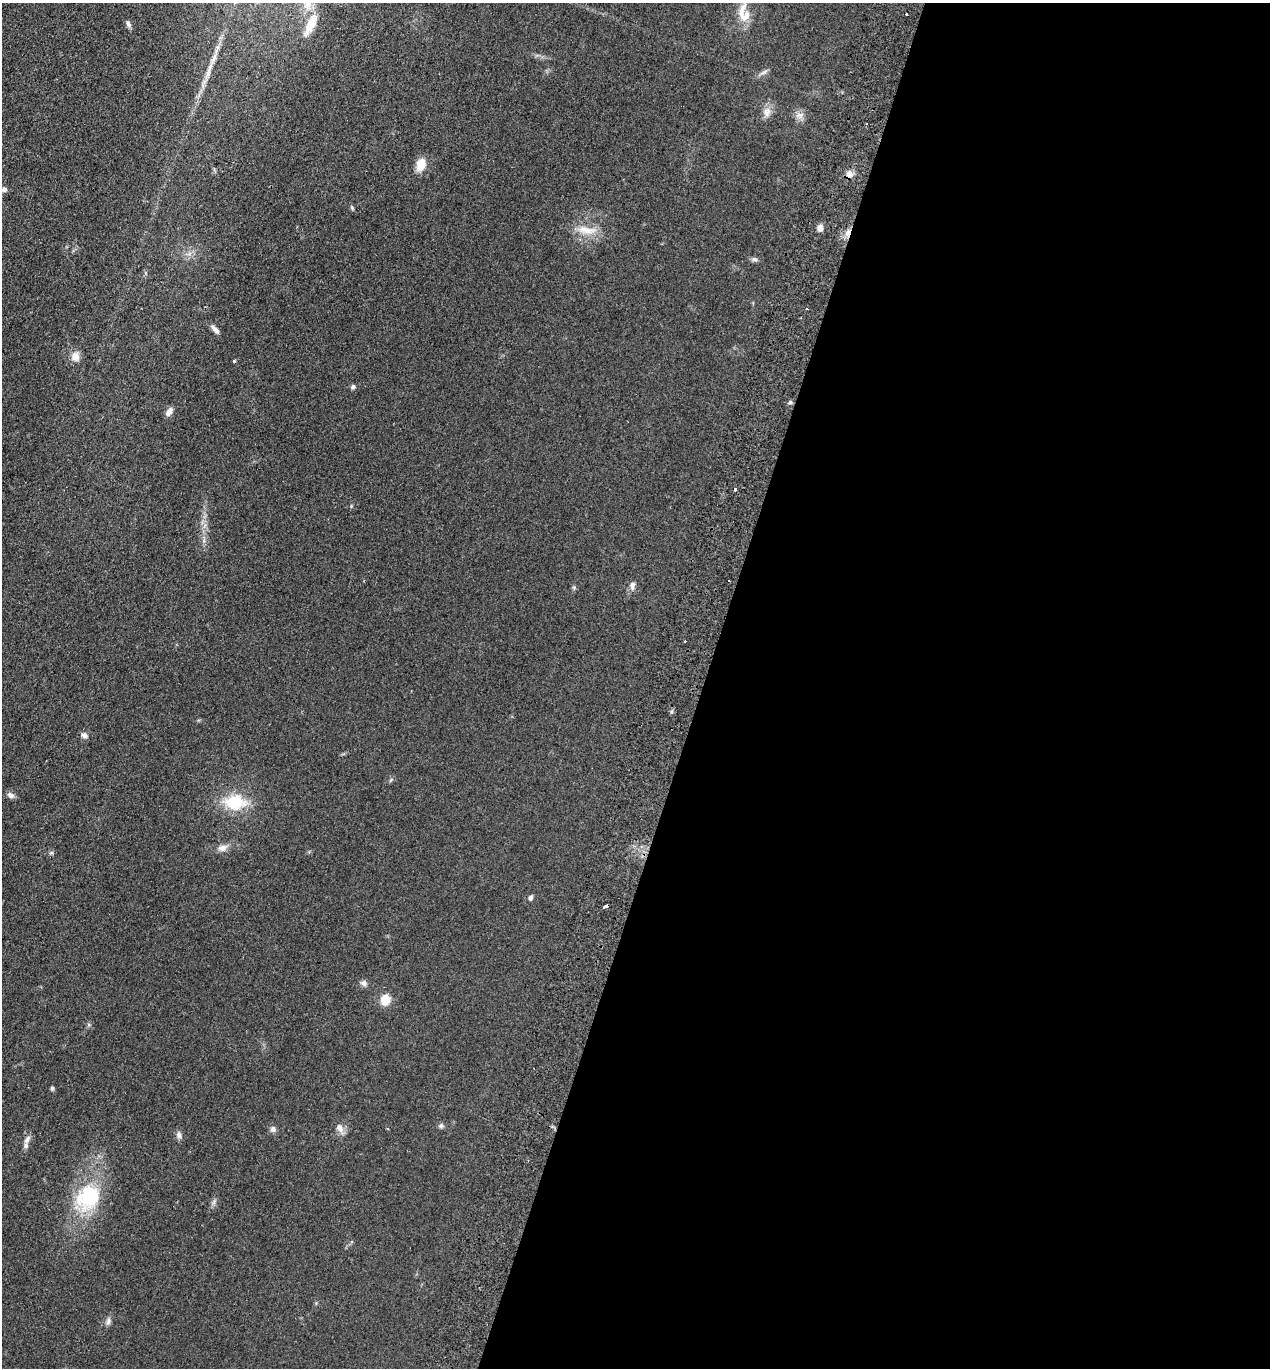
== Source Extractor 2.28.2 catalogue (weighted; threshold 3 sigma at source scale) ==
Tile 12 of 4 x 4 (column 4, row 3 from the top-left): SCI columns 3999-5266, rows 1391-2756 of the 5589 x 5512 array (HDU 1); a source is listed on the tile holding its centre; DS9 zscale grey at full resolution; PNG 1272 x 1370 px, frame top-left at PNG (2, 3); no overlay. Shown black and unused: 45% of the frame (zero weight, under 2 of 3 exposures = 3% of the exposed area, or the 3 px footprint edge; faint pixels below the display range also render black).
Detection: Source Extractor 2.28.2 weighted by HDU 2 'WHT'; one run over the whole footprint, this tile lists its part. Background 0.0752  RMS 0.0094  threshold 0.0425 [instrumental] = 3 sigma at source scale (4.5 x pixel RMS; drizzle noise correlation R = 1.50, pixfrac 1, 0.05/0.05 arcsec/px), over >= 5 px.
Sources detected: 44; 3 cosmic-ray / hot-pixel residue — not listed; the other 41 listed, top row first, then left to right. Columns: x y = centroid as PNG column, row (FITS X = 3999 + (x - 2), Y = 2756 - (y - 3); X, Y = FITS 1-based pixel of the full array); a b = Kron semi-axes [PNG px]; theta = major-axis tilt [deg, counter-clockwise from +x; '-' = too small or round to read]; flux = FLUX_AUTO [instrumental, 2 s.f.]
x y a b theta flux
308 3 18 12 -86 13
744 13 28 15 -80 17
128 24 9 6 -54 2.9
310 25 30 10 64 17
209 70 32 6 71 12
764 72 13 4 22 2.9
767 112 15 10 -89 6.8
799 115 12 9 5 5.3
421 164 14 9 71 14
849 174 10 9 - 5.3
4 189 7 6 - 2.5
352 208 7 4 -47 1.1
820 228 7 6 - 5.1
586 230 30 10 -6 16
848 233 11 7 60 5.5
754 259 9 6 -10 2.4
215 329 14 6 -49 3.9
75 357 12 10 82 7.3
234 361 3 3 - 1.5
353 387 6 5 - 2.5
790 402 5 5 - 1.6
169 412 11 6 56 5.1
632 586 11 7 84 3.9
84 735 8 7 - 3.5
391 780 8 3 45 1.2
11 795 10 7 -27 3.6
235 802 28 19 -2 36
222 848 13 9 10 5.7
51 853 6 4 18 1.3
531 897 6 5 - 2.6
606 906 6 3 25 5.1
363 983 9 8 - 3
385 1000 13 11 74 12
52 1088 6 5 - 1.4
441 1126 7 6 - 2.2
339 1128 14 9 -66 5.7
273 1129 8 7 - 3.1
179 1135 9 6 -88 3.5
27 1140 14 7 59 4.8
88 1197 34 28 57 68
108 1321 10 6 71 3.3
Overlapping masked pixels (flux is a lower limit): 2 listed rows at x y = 848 233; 606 906
Isophote crosses this tile's border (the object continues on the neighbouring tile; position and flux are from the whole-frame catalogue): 1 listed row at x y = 308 3